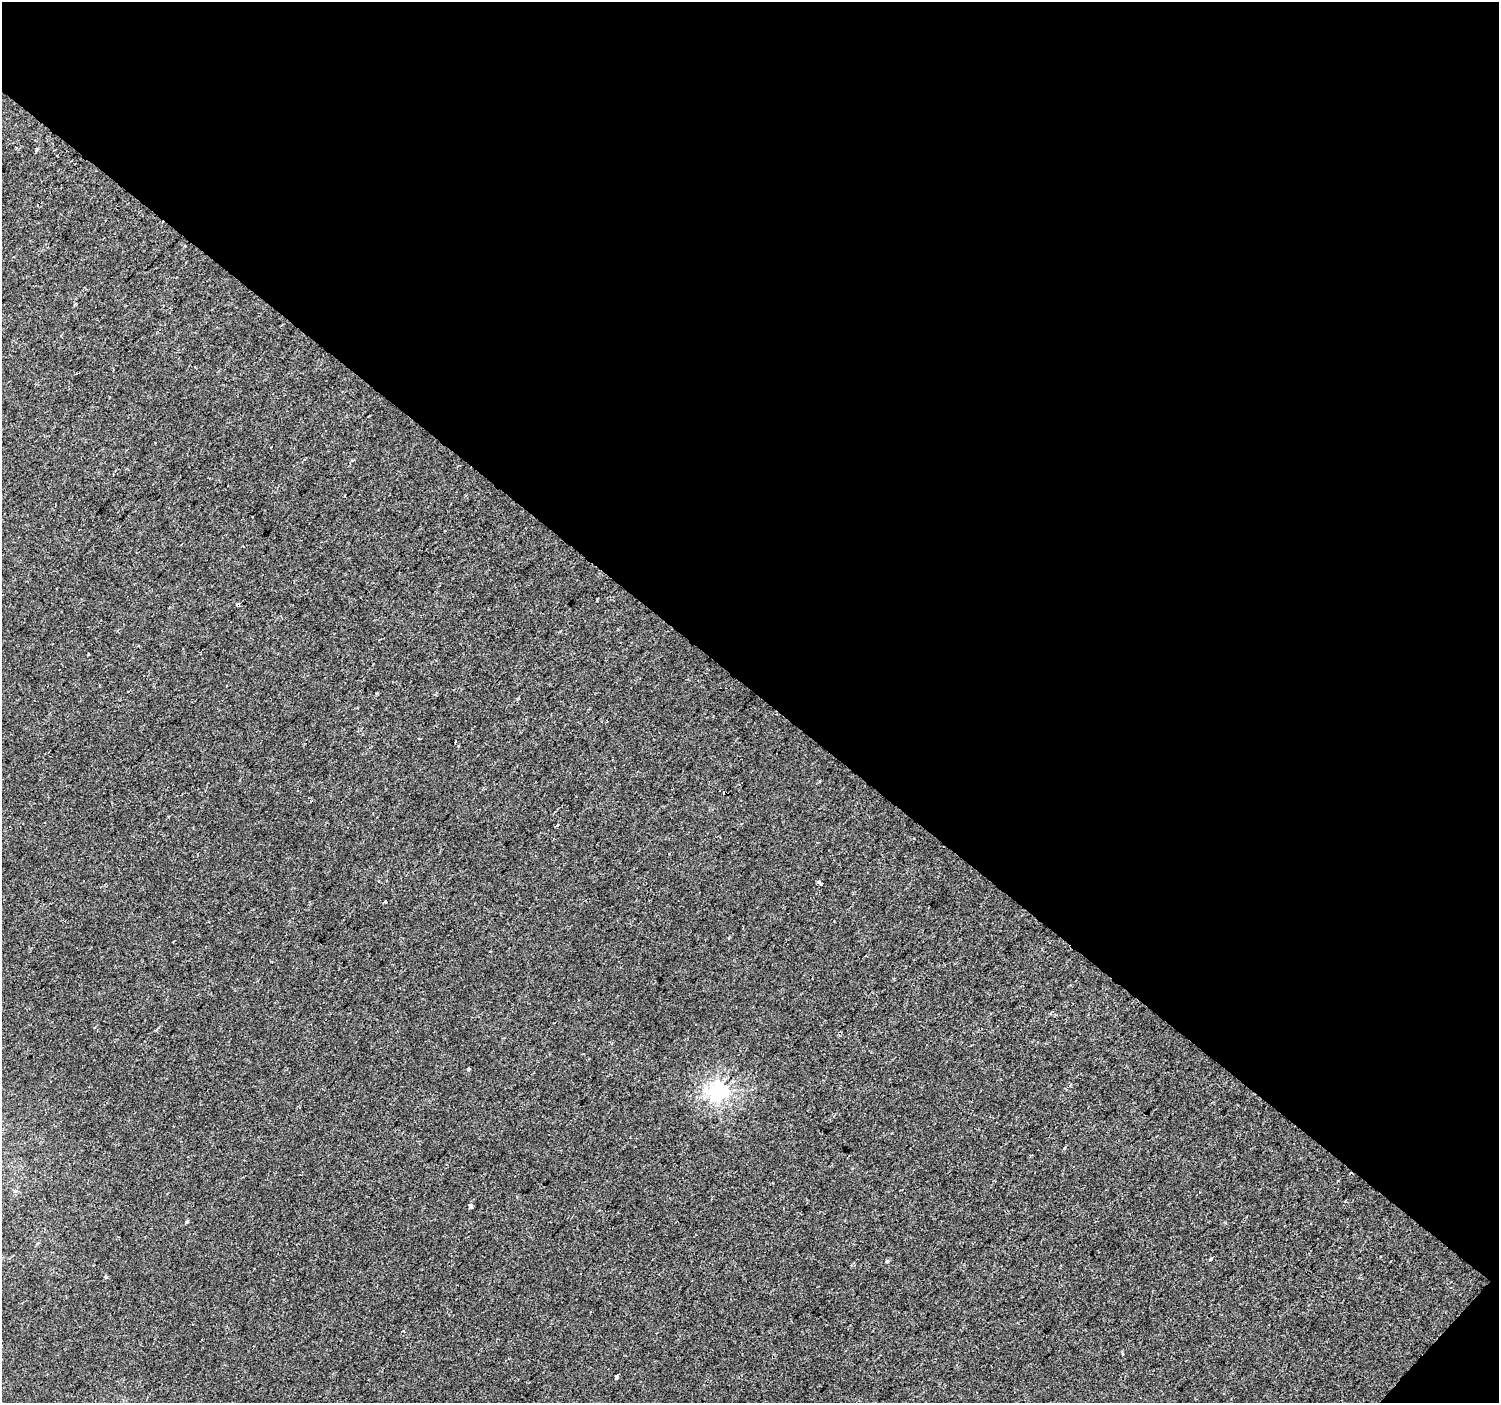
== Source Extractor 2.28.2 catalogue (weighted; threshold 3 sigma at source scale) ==
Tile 2 of 2 x 2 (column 2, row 1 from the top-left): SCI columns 1498-2994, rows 1493-2893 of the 2994 x 3002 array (HDU 1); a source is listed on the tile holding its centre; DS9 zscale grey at full resolution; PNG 1501 x 1405 px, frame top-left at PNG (2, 2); no overlay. Shown black and unused: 49% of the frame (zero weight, under 2 of 3 exposures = <1% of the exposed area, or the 3 px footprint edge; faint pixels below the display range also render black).
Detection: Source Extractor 2.28.2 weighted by HDU 2 'WHT'; one run over the whole footprint, this tile lists its part. Background 9.51e-05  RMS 0.0041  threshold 0.0186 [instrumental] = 3 sigma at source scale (4.5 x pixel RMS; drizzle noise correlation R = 1.50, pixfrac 1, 0.0396/0.0396 arcsec/px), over >= 5 px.
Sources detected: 16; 4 cosmic-ray / hot-pixel residue — not listed; the other 12 listed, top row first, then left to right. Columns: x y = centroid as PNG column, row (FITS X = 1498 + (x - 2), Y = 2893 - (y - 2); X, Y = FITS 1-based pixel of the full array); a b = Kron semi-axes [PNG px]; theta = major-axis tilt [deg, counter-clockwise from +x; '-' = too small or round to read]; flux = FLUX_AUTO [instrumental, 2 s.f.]
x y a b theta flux
37 149 3 3 - 0.84
238 605 4 3 - 2.3
557 825 3 3 - 0.7
820 884 4 3 - 23
468 1069 3 3 - 1.6
718 1091 7 6 - 160
1064 1148 4 3 - 0.57
471 1206 4 4 - 2.6
186 1222 4 4 - 0.72
1211 1259 5 3 - 0.4
887 1261 4 4 - 0.59
617 1377 4 3 - 1.7
Overlapping masked pixels (flux is a lower limit): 1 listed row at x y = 238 605